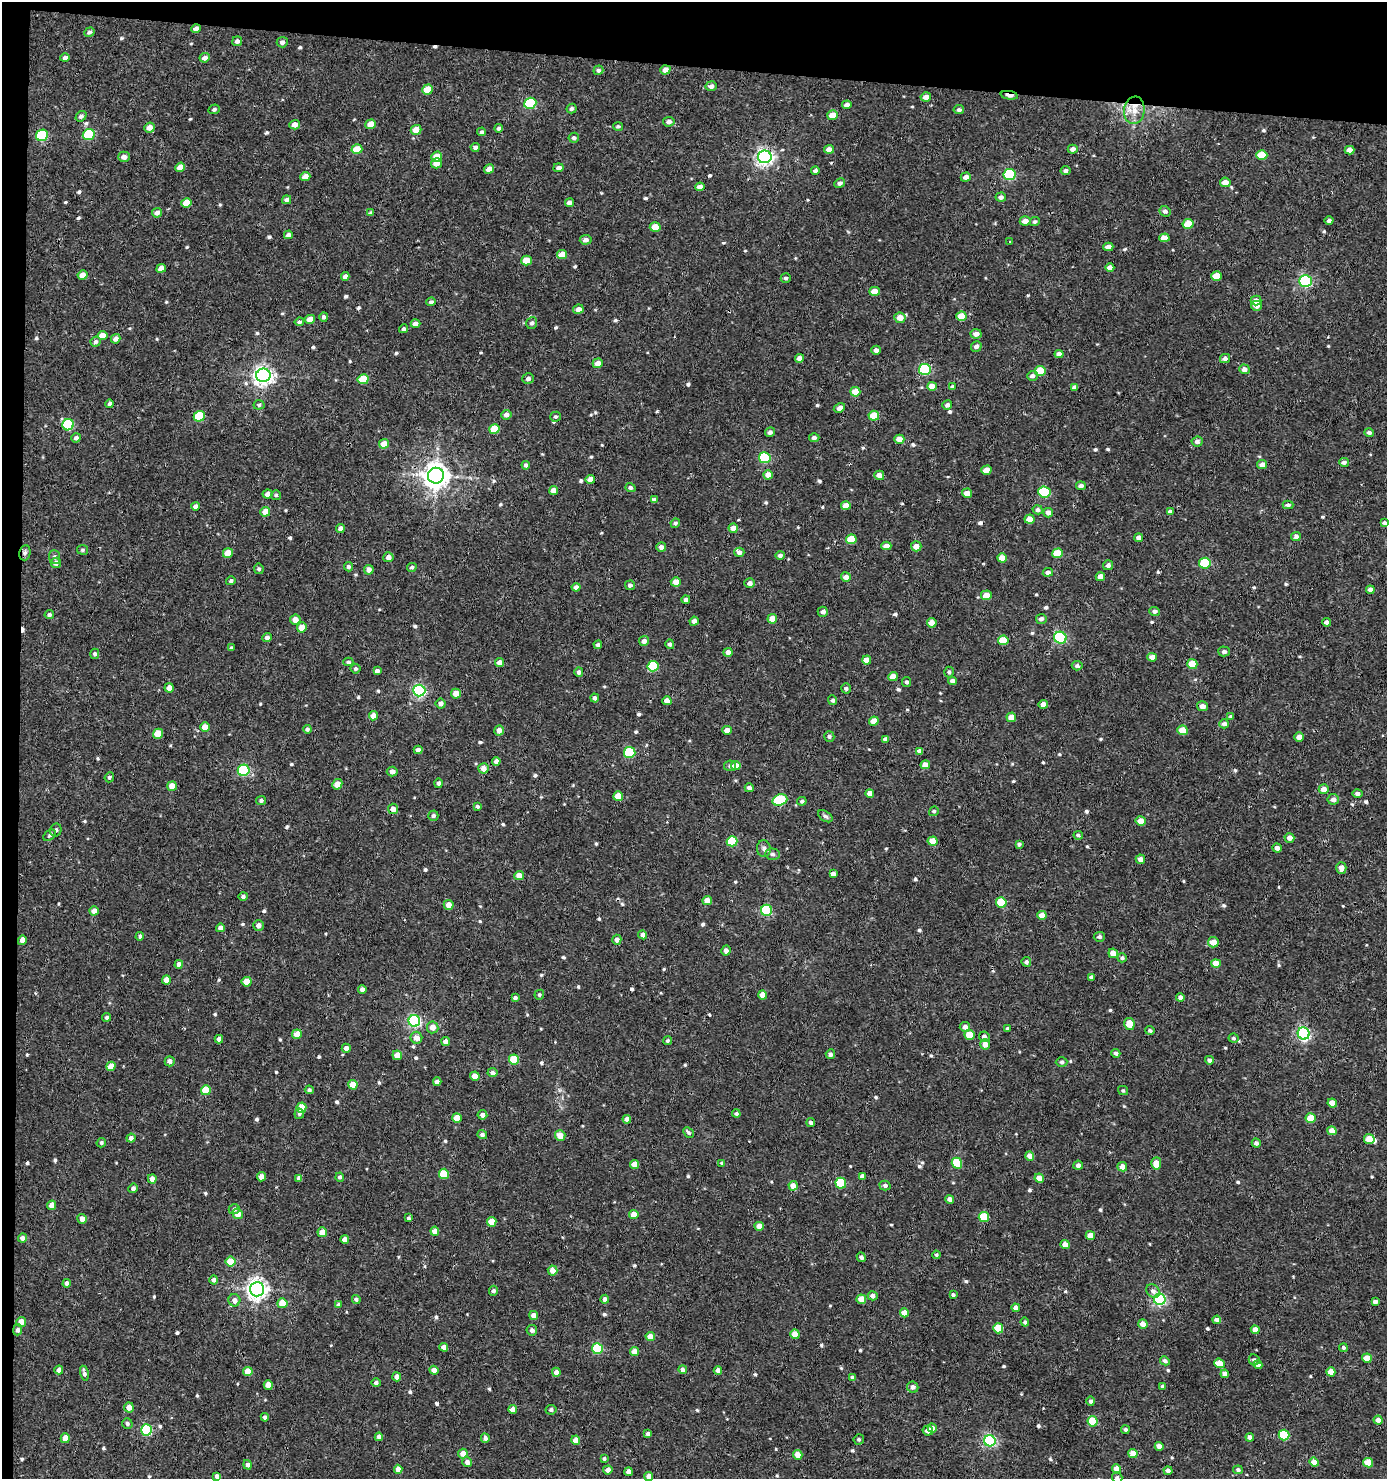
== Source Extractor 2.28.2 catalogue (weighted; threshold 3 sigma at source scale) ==
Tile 1 of 3 x 3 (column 1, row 1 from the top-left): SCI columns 200-1584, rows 2954-4430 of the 4454 x 4431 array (HDU 1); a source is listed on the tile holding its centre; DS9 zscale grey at full resolution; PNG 1389 x 1481 px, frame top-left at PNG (2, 2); each listed source drawn as its Kron ellipse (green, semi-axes under 4 px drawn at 4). Shown black and unused: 6% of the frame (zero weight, under 3 of 4 exposures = <1% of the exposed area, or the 3 px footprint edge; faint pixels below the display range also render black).
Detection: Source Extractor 2.28.2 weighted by HDU 2 'WHT'; one run over the whole footprint, this tile lists its part. Background 0.00299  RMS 0.0019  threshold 0.00838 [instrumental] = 3 sigma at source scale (4.5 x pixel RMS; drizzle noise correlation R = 1.50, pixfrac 1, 0.05/0.05 arcsec/px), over >= 5 px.
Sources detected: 682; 2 cosmic-ray / hot-pixel residue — neither listed nor drawn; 2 inside a brighter listed object's ellipse — not listed separately; of the other 678, all 500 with FLUX_AUTO >= 0.336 (the completeness limit of this list) listed and drawn (178 fainter detections not listed), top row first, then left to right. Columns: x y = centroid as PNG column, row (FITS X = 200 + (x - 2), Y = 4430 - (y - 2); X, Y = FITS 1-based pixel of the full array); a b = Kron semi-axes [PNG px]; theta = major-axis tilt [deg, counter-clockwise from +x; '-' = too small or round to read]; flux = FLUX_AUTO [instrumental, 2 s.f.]
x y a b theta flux
196 29 5 4 - 0.91
89 32 5 4 - 0.47
237 41 5 4 - 0.61
282 42 5 5 - 0.57
65 58 4 4 - 0.7
205 58 5 4 - 1
598 70 5 4 - 0.42
665 70 5 4 - 1.3
711 86 6 5 - 0.72
428 89 5 5 - 3.1
1009 95 8 3 -8 2.3
926 97 5 4 - 1.2
530 103 6 5 - 15
847 105 4 4 - 0.71
214 109 5 4 - 0.39
572 109 5 5 - 0.44
959 110 5 4 - 0.49
1134 110 14 10 83 2.2
832 115 5 5 - 2.1
81 116 6 5 - 0.57
669 122 6 4 8 0.8
371 124 5 4 - 1.7
295 125 5 5 - 1.1
618 126 5 4 - 0.34
149 128 5 5 - 1.3
499 128 4 4 - 0.48
416 130 5 5 - 1.9
482 132 4 4 - 0.36
89 134 6 5 - 12
42 135 6 5 - 16
574 138 5 5 - 0.39
475 147 4 4 - 0.44
357 149 5 5 - 3.3
829 149 5 4 - 1.2
1073 149 5 4 - 0.86
1349 150 5 4 - 1.3
1262 155 5 5 - 4.5
124 157 6 5 - 0.75
437 157 6 5 - 2.3
765 157 7 6 - 63
436 163 5 5 - 1.7
180 167 5 4 - 1.6
558 168 5 4 - 0.72
489 169 5 4 - 0.92
815 170 4 3 - 0.48
1065 171 5 4 - 0.46
1010 174 6 5 - 19
305 177 5 4 - 1.5
966 177 5 4 - 0.86
1225 182 5 5 - 1.5
840 183 5 4 - 0.57
700 187 5 4 - 0.98
1001 197 5 4 - 0.55
287 200 4 4 - 0.49
186 203 5 4 - 2.5
569 203 4 4 - 0.67
1165 211 5 5 - 0.53
157 213 5 4 - 0.89
371 213 4 3 - 0.41
1025 221 5 4 - 1.3
1329 221 4 4 - 0.49
1035 222 5 4 - 0.38
1188 224 5 5 - 3.7
655 227 5 4 - 3
288 235 4 4 - 0.63
1164 238 5 4 - 1.4
586 240 6 5 - 0.72
1010 242 3 3 - 0.38
1108 247 5 4 - 1.1
562 255 5 4 - 1.9
526 261 5 5 - 3
1110 267 4 4 - 1
161 268 5 4 - 1.3
83 275 5 4 - 1.6
345 276 4 4 - 0.73
1216 276 5 4 - 2.9
786 278 5 4 - 0.4
1305 281 6 5 - 28
875 291 5 4 - 2.3
1256 301 5 5 - 1.2
431 302 4 4 - 0.44
1257 306 5 5 - 1.1
578 309 5 4 - 0.99
961 316 5 5 - 3.7
324 317 5 4 - 0.48
900 318 6 5 - 1.5
310 319 5 4 - 1.8
299 322 5 4 - 0.38
532 323 6 5 - 0.44
415 324 5 4 - 0.75
403 329 4 4 - 0.36
976 334 5 4 - 1
102 336 5 4 - 1.7
116 339 5 4 - 0.98
96 342 5 4 - 0.52
976 346 5 5 - 0.64
876 350 5 4 - 0.83
1059 354 4 4 - 0.9
799 358 4 4 - 0.96
1225 358 5 4 - 0.74
598 363 5 5 - 1.4
925 369 6 5 - 18
1244 369 5 5 - 0.78
1040 371 5 5 - 4.6
263 375 7 6 - 90
1032 376 5 5 - 0.59
363 379 5 5 - 4.1
528 379 6 5 - 0.58
932 386 5 4 - 2
952 387 4 4 - 0.36
1075 387 4 4 - 0.66
855 392 5 5 - 2.6
110 404 4 4 - 0.46
259 405 5 4 - 0.34
947 405 5 4 - 0.63
839 408 6 4 31 0.77
506 415 5 5 - 0.89
199 416 5 5 - 7.1
874 416 5 5 - 3.2
555 417 5 5 - 0.36
68 425 6 5 - 12
494 429 5 5 - 3.8
770 432 5 4 - 0.61
1369 433 5 4 - 0.48
76 438 5 4 - 0.53
814 438 5 4 - 0.54
899 439 5 4 - 1.7
1197 442 5 5 - 0.58
384 444 5 4 - 2
765 458 6 5 - 12
1344 462 5 4 - 0.5
526 465 4 4 - 0.47
1262 465 5 4 - 1.1
986 470 5 4 - 1.8
768 475 4 4 - 1.6
879 475 5 5 - 1.2
436 476 8 8 - 190
590 479 4 4 - 1.3
1081 486 5 4 - 0.68
630 488 5 4 - 0.47
553 491 4 4 - 1.5
1044 492 6 5 - 14
967 493 5 4 - 1.3
267 494 5 4 - 1
276 495 5 5 - 0.34
654 500 4 4 - 0.67
1288 505 5 4 - 0.47
195 506 4 4 - 0.6
846 506 5 4 - 2
1038 510 5 4 - 0.49
1170 511 4 4 - 0.66
265 512 5 4 - 1.8
1048 513 5 4 - 0.89
1030 519 5 4 - 1.9
675 523 5 4 - 0.43
1384 523 4 3 - 0.41
340 528 4 4 - 0.77
733 528 4 4 - 1.3
1296 536 5 4 - 0.64
1139 538 4 4 - 0.84
851 539 5 5 - 3.7
886 546 5 4 - 1.2
916 546 5 5 - 1.3
661 547 5 5 - 0.84
82 550 5 5 - 0.35
739 552 5 4 - 0.71
25 553 7 5 76 0.54
228 553 5 4 - 2.5
1058 553 5 5 - 4.3
780 555 5 4 - 0.57
54 557 7 5 -85 0.55
388 557 5 5 - 0.91
1002 558 5 4 - 2
56 563 5 5 - 0.71
1205 563 6 5 - 10
1108 565 5 5 - 0.6
348 567 5 4 - 0.44
412 567 5 4 - 0.34
259 569 5 4 - 0.38
369 570 5 5 - 0.94
1048 572 5 4 - 0.77
846 577 5 4 - 0.9
1100 577 4 4 - 1.4
231 581 5 4 - 0.38
676 582 5 4 - 1.3
750 583 5 5 - 0.72
630 585 5 4 - 0.5
576 587 4 4 - 0.69
1370 590 4 4 - 0.89
986 595 5 5 - 1.7
686 600 4 4 - 0.54
1155 611 5 4 - 0.6
823 612 5 5 - 0.65
49 615 4 4 - 0.42
772 619 5 4 - 2.1
1041 619 5 5 - 0.61
295 620 5 5 - 1.4
694 621 4 4 - 0.71
1327 622 4 4 - 0.76
932 623 5 4 - 1.4
302 627 5 4 - 1.7
267 637 5 4 - 0.52
1060 638 6 6 - 23
1003 640 5 5 - 3.9
644 641 5 5 - 0.72
670 644 5 4 - 0.48
598 645 4 4 - 0.43
231 648 3 3 - 0.36
1224 651 6 5 - 0.52
728 652 4 4 - 0.84
95 654 5 4 - 0.36
1152 657 5 4 - 1.3
867 660 4 4 - 1.4
348 662 5 3 - 0.37
500 663 4 4 - 1.3
1192 664 5 5 - 3.4
653 666 5 5 - 8.5
1077 666 5 4 - 0.52
356 669 5 5 - 0.36
377 671 4 4 - 0.64
579 672 4 4 - 0.54
949 672 5 5 - 0.36
893 676 5 4 - 1.8
953 681 4 4 - 0.72
907 682 5 4 - 0.44
169 688 5 4 - 1
846 688 5 5 - 0.37
419 690 6 6 - 32
456 694 5 5 - 1.6
595 698 4 4 - 0.49
833 700 5 4 - 0.46
667 701 4 4 - 1.3
441 703 5 5 - 0.75
1043 704 4 4 - 1
1203 706 5 5 - 1.1
373 716 4 4 - 1.5
1011 717 5 5 - 1.8
1231 717 4 4 - 0.39
874 721 5 4 - 2
1224 724 5 4 - 0.67
205 727 5 4 - 2.1
307 729 4 4 - 0.39
499 730 5 5 - 1.2
727 730 5 4 - 1
1183 730 5 5 - 2.9
158 734 5 5 - 3.4
829 736 5 5 - 0.41
1299 737 5 4 - 1.5
885 739 4 4 - 0.54
418 750 4 4 - 0.72
919 751 4 4 - 0.66
630 752 5 5 - 12
496 761 4 4 - 0.97
925 765 5 4 - 1.9
730 766 6 5 - 0.49
736 766 5 4 - 1.9
483 768 5 5 - 1.5
244 770 6 5 - 20
392 771 5 5 - 0.76
109 777 5 4 - 0.37
439 783 5 4 - 0.52
337 784 5 4 - 1.7
172 786 5 4 - 1.8
749 788 4 4 - 0.79
1324 789 5 5 - 1.4
870 793 4 4 - 0.94
1357 793 5 4 - 0.59
618 796 5 5 - 2.7
1333 799 5 5 - 0.93
261 800 5 4 - 0.41
780 800 8 5 19 9.5
802 801 5 4 - 0.34
477 806 4 3 - 0.34
393 809 5 5 - 1.1
934 811 5 4 - 0.37
433 816 5 5 - 0.47
825 816 8 5 -34 0.44
1141 821 5 4 - 2.1
56 830 6 5 - 0.48
50 835 7 5 39 0.41
1078 835 5 4 - 0.37
1289 838 5 4 - 0.96
732 841 5 5 - 7.9
933 841 5 4 - 2.7
1019 844 4 4 - 0.35
1277 848 5 4 - 0.75
764 849 8 7 - 0.61
772 854 7 5 -2 0.48
1140 859 5 4 - 0.85
1341 868 6 5 - 1
833 874 4 4 - 0.79
519 876 5 4 - 1.8
243 896 4 4 - 0.44
707 901 5 4 - 1.9
1001 902 5 5 - 5
449 905 5 5 - 1.3
766 910 5 5 - 15
94 911 4 4 - 1.4
1042 915 5 4 - 1.5
258 925 5 5 - 0.84
220 928 4 4 - 0.68
643 935 4 4 - 0.76
140 936 4 3 - 0.39
1099 937 5 5 - 0.41
22 940 5 4 - 1.1
617 940 5 4 - 0.79
1213 942 5 5 - 1.7
726 950 5 4 - 0.7
1113 953 5 4 - 1.8
1122 958 4 4 - 0.36
1026 962 5 4 - 0.49
179 964 4 4 - 0.78
1216 964 5 4 - 2.2
1091 977 4 3 - 0.46
166 980 4 4 - 1.7
247 982 5 5 - 3
362 989 4 3 - 0.55
539 995 5 4 - 0.36
763 995 4 4 - 1.8
1180 997 4 4 - 0.7
515 998 4 4 - 0.48
107 1017 4 4 - 0.35
414 1021 6 6 - 32
1129 1024 6 5 - 2.4
433 1027 6 6 - 1.4
965 1027 5 5 - 0.7
1007 1029 3 3 - 0.38
1150 1030 4 4 - 0.4
1304 1033 6 6 - 35
297 1034 5 4 - 2.1
970 1035 5 5 - 3.9
984 1037 5 5 - 0.83
416 1038 6 6 - 1.4
1234 1038 5 4 - 0.34
219 1039 4 4 - 0.76
667 1041 4 4 - 0.34
446 1042 4 4 - 1.2
985 1044 5 5 - 1.3
346 1048 4 4 - 0.91
1116 1053 5 4 - 0.45
830 1054 5 4 - 0.48
397 1055 5 4 - 1.9
514 1060 5 5 - 4.6
1209 1060 4 4 - 0.52
170 1061 5 5 - 0.69
1062 1062 6 4 0 0.36
111 1066 5 4 - 1.9
492 1073 5 4 - 0.58
475 1076 5 4 - 1.5
437 1082 4 4 - 0.94
353 1085 5 4 - 3.3
206 1090 5 5 - 4.9
309 1090 4 4 - 0.39
1123 1090 5 4 - 0.34
1332 1103 5 4 - 2.1
301 1108 5 5 - 3.4
299 1114 5 5 - 0.39
736 1114 4 4 - 0.37
482 1115 5 4 - 0.66
457 1118 5 4 - 2.4
1311 1118 5 5 - 3.5
627 1119 4 4 - 1
811 1123 4 4 - 0.46
1332 1131 5 4 - 1.8
688 1132 6 3 -45 0.34
482 1135 5 4 - 0.54
560 1136 5 5 - 1.9
131 1138 4 4 - 0.64
1369 1139 5 5 - 3
101 1143 5 4 - 0.34
1256 1143 4 4 - 0.56
1030 1156 4 4 - 1.6
722 1163 4 4 - 0.34
957 1163 5 5 - 6.8
1156 1163 6 5 - 2.1
635 1164 4 4 - 1.8
1078 1165 5 4 - 0.61
1122 1167 5 4 - 1.3
444 1174 5 5 - 5.1
862 1176 4 4 - 0.81
261 1177 4 4 - 1.3
340 1177 4 4 - 0.4
299 1178 4 4 - 0.64
1039 1178 5 4 - 1.7
152 1179 4 4 - 0.98
841 1183 5 5 - 8.2
885 1185 5 5 - 0.57
793 1186 5 4 - 1.5
133 1188 5 4 - 0.53
950 1199 4 4 - 0.89
52 1205 5 4 - 1.6
234 1209 5 5 - 0.5
238 1214 5 5 - 1.9
634 1215 5 4 - 2
984 1217 5 5 - 5.6
408 1218 4 3 - 0.35
82 1219 5 4 - 1
492 1222 5 5 - 3.2
759 1226 5 4 - 1.4
435 1231 4 4 - 1.6
322 1232 5 5 - 2.2
1090 1236 5 4 - 2
22 1238 4 4 - 0.85
345 1239 4 4 - 1.1
1065 1245 4 4 - 1.4
936 1255 4 3 - 0.36
861 1257 5 4 - 0.72
231 1262 5 5 - 2.9
553 1270 5 5 - 1.5
214 1280 4 4 - 0.51
67 1283 4 4 - 0.69
257 1289 7 7 - 100
494 1291 5 4 - 0.5
1153 1291 7 6 - 0.74
953 1295 4 3 - 0.34
873 1296 5 4 - 0.74
356 1299 4 4 - 0.43
605 1299 4 4 - 0.64
861 1299 5 4 - 2.7
1160 1299 6 5 - 33
234 1300 6 6 - 0.93
1375 1302 4 4 - 0.7
282 1303 5 5 - 2.6
339 1304 4 4 - 0.36
1016 1308 4 4 - 1
904 1313 4 4 - 2
534 1315 5 4 - 1.2
1217 1320 4 4 - 0.89
21 1322 5 5 - 1.7
1025 1322 4 4 - 0.4
1143 1324 5 4 - 1.4
998 1328 5 5 - 4.2
17 1330 5 4 - 0.63
532 1330 5 5 - 0.61
1255 1330 4 4 - 1.3
795 1334 5 4 - 2.4
650 1337 5 4 - 2.1
444 1347 4 4 - 1.1
1343 1348 4 4 - 0.39
597 1349 5 5 - 12
635 1351 4 4 - 1.7
1367 1358 5 4 - 2.4
1254 1360 6 5 - 0.47
1165 1361 5 4 - 0.58
1219 1363 5 4 - 2.2
1258 1365 5 4 - 1
683 1369 4 4 - 0.58
59 1370 4 4 - 0.94
434 1370 5 4 - 0.92
718 1370 4 4 - 0.99
248 1371 5 4 - 2.3
556 1372 4 4 - 0.82
1331 1372 4 4 - 2.1
84 1373 8 4 -77 0.61
1225 1374 4 4 - 1.1
396 1377 4 4 - 0.85
853 1377 4 4 - 0.5
376 1383 4 4 - 0.45
268 1385 5 4 - 2
1162 1386 4 3 - 0.34
913 1387 6 5 - 0.7
1091 1401 4 4 - 0.43
129 1407 5 5 - 1.4
513 1410 4 4 - 1.3
551 1410 5 5 - 0.46
265 1417 4 4 - 0.59
1378 1420 4 4 - 0.88
1093 1421 5 5 - 5.6
127 1424 5 5 - 0.44
932 1428 5 4 - 0.93
146 1430 6 5 - 18
1125 1430 4 4 - 0.37
928 1431 5 5 - 1.2
648 1434 4 4 - 0.67
1284 1435 5 5 - 8.8
379 1437 4 4 - 0.84
1250 1437 4 4 - 0.78
65 1438 5 4 - 2
485 1438 4 4 - 0.59
859 1439 5 5 - 0.34
576 1440 4 4 - 1.5
990 1441 6 5 - 30
1159 1446 4 4 - 0.91
463 1454 5 4 - 1.4
1133 1454 5 4 - 2.3
798 1455 5 4 - 1.8
604 1458 4 3 - 0.36
467 1462 5 4 - 0.88
1314 1462 5 4 - 1.5
1368 1463 5 4 - 3.4
247 1465 5 4 - 0.55
398 1469 4 4 - 1.4
1117 1469 4 4 - 1.7
608 1470 4 4 - 0.95
1238 1470 5 4 - 0.43
1168 1471 4 4 - 0.67
628 1472 4 4 - 1
217 1476 4 4 - 0.71
649 1477 4 4 - 1.4
1117 1478 5 5 - 0.54
Overlapping masked pixels (flux is a lower limit): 5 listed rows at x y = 196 29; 1009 95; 25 553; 393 809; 1001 902
Isophote crosses this tile's border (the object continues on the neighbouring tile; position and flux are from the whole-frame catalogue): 2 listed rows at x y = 649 1477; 1117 1478